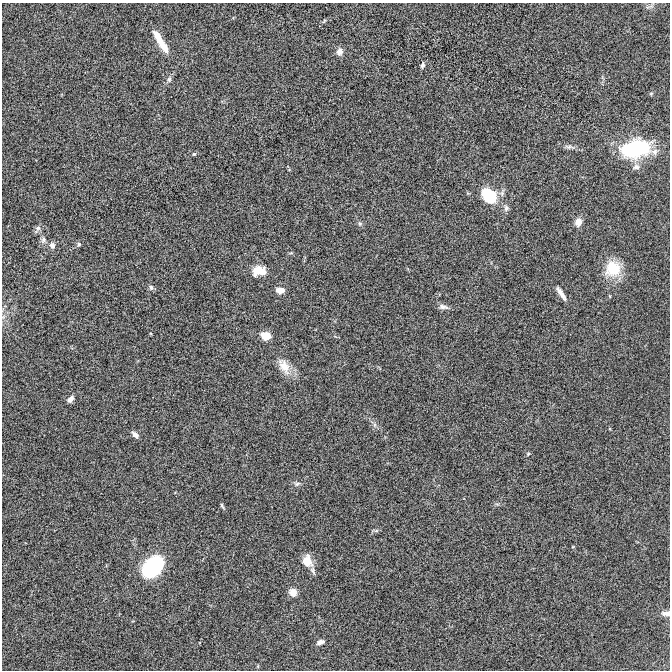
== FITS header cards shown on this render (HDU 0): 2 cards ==
NAXIS1  =                  668 / Axis length
NAXIS2  =                  668 / Axis length

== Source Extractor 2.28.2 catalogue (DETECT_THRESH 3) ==
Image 668 x 668 px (HDU 0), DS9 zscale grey, 1 PNG px = 1 image px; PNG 672 x 672 px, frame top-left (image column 1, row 668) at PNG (2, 3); no overlay
Background -7.26e-06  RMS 0.0019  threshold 0.00584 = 3 sigma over >= 5 px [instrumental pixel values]
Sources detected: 38; all 38 listed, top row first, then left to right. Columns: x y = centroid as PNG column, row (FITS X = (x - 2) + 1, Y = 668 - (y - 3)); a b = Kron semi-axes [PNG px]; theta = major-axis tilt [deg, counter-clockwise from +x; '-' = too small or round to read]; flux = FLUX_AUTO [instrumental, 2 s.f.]
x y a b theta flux
324 21 7 4 53 0.16
160 41 31 7 -59 2.5
339 52 9 7 82 0.75
422 65 7 5 70 0.35
169 79 8 6 74 0.34
651 94 5 5 - 0.15
569 147 11 6 -8 0.44
635 149 23 12 10 16
194 154 5 5 - 0.17
636 167 9 7 0 0.58
489 196 13 9 -44 6.8
506 208 9 6 83 0.43
578 222 8 7 - 1.1
360 224 7 5 -89 0.26
38 229 12 6 60 0.38
43 240 8 6 69 0.42
79 244 5 4 - 0.2
52 245 7 6 - 0.56
613 269 21 20 - 3.6
256 271 13 8 65 1.3
262 271 9 7 73 1.1
151 288 7 6 - 0.33
280 290 9 6 -1 1.1
561 293 19 5 -56 0.85
443 307 14 6 -9 0.55
266 336 8 6 -17 2.1
284 366 24 12 -59 1.9
70 399 9 5 49 0.61
135 435 10 5 -46 0.51
528 454 5 4 - 0.17
297 484 9 6 12 0.34
222 506 8 3 -60 0.23
376 531 7 4 19 0.23
307 561 12 9 -72 2.2
153 567 19 12 47 15
293 592 8 7 - 1.2
666 613 11 6 3 0.62
320 642 8 5 19 0.56
At the frame edge (FLAGS 8, measured only in part): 1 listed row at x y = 666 613